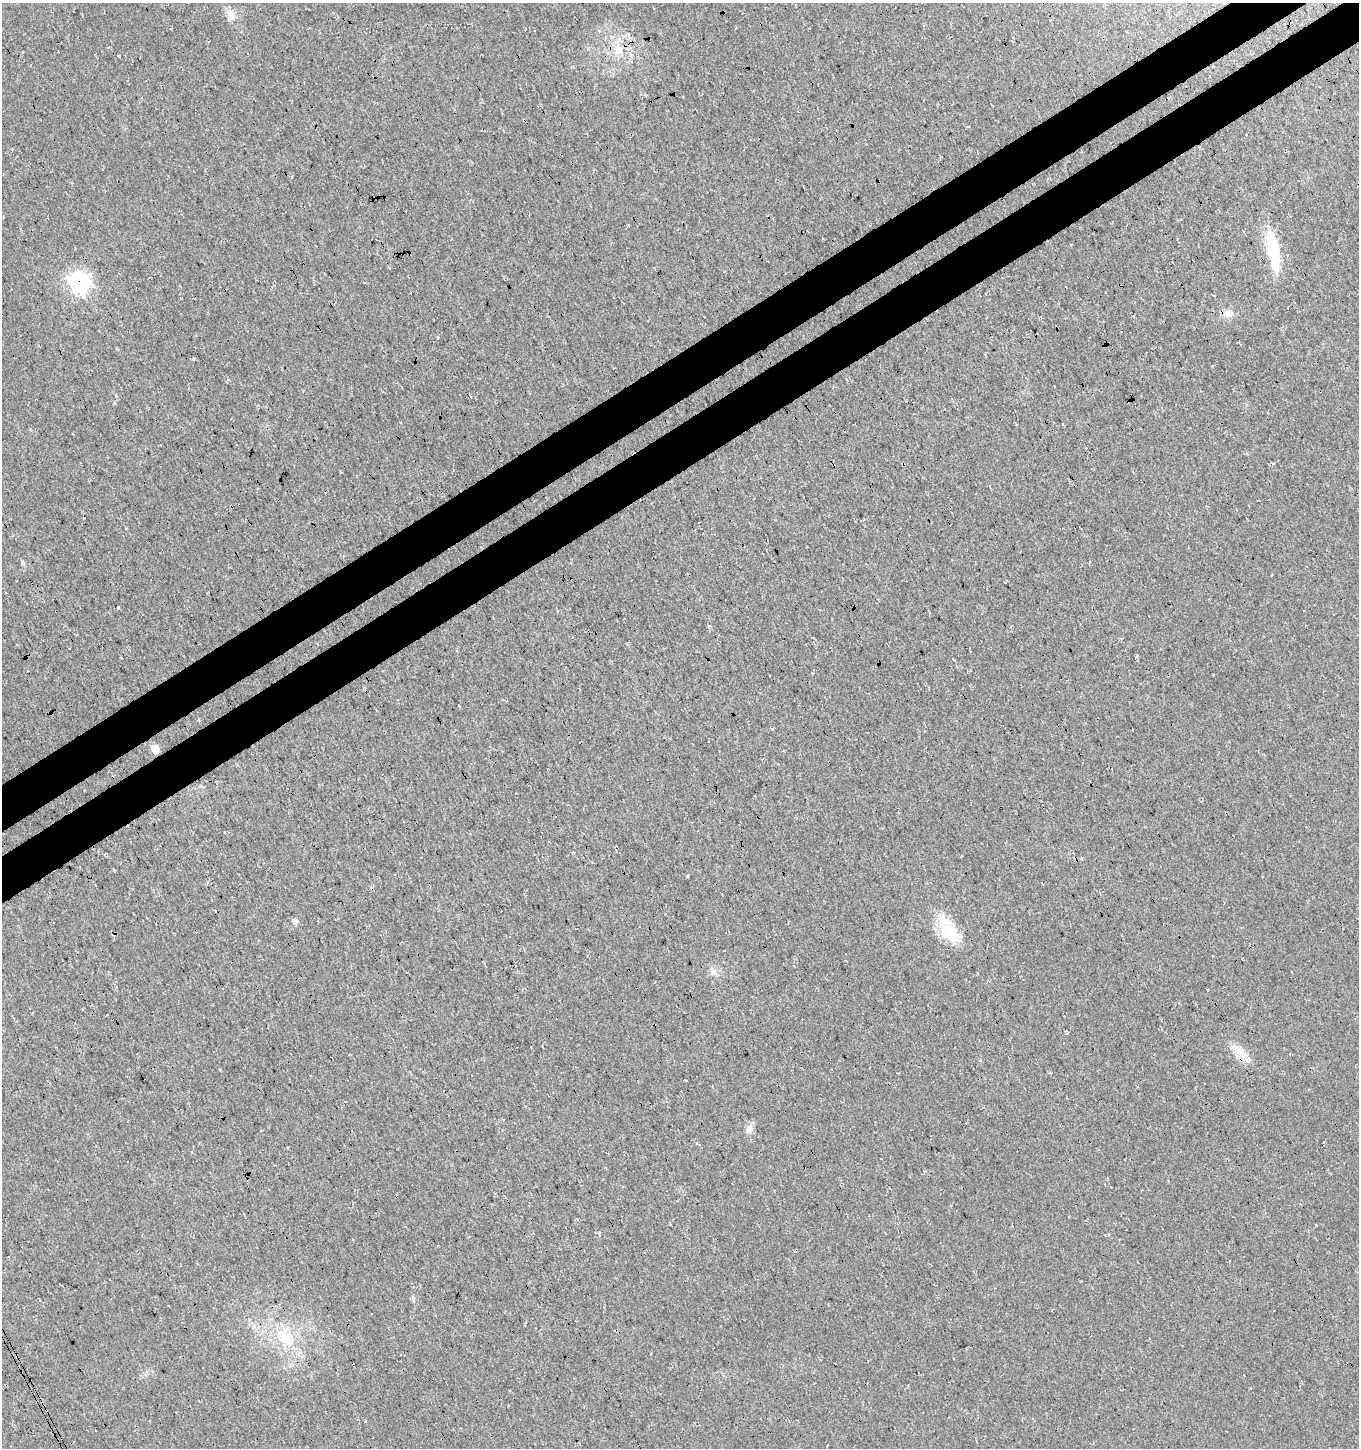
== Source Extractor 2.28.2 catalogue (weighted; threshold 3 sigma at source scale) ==
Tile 10 of 4 x 4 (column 2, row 3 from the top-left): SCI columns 1556-2912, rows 1497-2942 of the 5765 x 5889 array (HDU 1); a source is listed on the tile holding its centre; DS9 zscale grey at full resolution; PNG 1361 x 1450 px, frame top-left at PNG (2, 3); no overlay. Shown black and unused: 7% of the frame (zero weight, under 3 of 4 exposures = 5% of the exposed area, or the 3 px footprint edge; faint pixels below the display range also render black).
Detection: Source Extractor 2.28.2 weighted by HDU 2 'WHT'; one run over the whole footprint, this tile lists its part. Background 0.0151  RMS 0.0074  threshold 0.0334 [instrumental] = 3 sigma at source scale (4.5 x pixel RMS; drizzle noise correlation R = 1.50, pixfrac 1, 0.0396/0.0396 arcsec/px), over >= 5 px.
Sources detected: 17; all 17 listed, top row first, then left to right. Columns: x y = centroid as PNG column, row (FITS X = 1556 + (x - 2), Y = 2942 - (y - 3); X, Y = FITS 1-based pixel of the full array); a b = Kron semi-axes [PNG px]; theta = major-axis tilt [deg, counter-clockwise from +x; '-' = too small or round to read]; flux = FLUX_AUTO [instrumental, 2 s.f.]
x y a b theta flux
231 14 13 8 83 4.7
618 50 14 11 -22 9.9
118 56 4 3 - 2
1273 250 50 13 -80 35
80 282 8 8 - 310
1228 313 13 10 -13 5.5
193 359 4 3 - 0.96
1063 424 3 3 - 0.76
118 607 3 3 - 0.71
155 749 6 5 - 11
295 921 5 5 - 3.5
950 932 31 20 -50 24
713 971 11 4 -50 2.6
1238 1051 25 8 -46 10
749 1129 10 7 -22 3.2
192 1152 3 2 - 0.56
284 1337 23 15 -33 21
Overlapping masked pixels (flux is a lower limit): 2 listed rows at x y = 80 282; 1238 1051
Unlisted compact peaks at least as high as the median listed source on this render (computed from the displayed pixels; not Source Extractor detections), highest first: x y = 687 876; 22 561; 116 396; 1137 655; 438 337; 1273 463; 220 1070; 1213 675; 772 729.